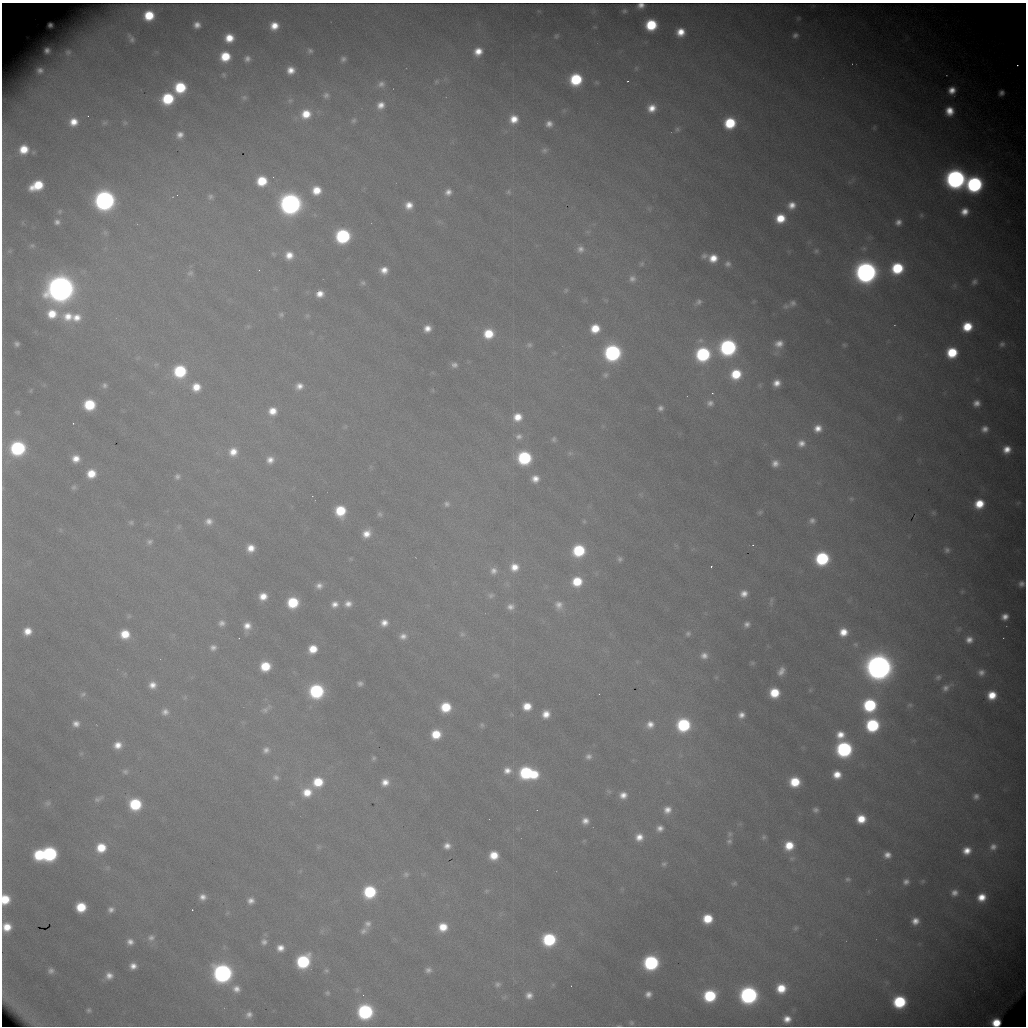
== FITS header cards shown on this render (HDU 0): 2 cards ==
NAXIS1  =                 1024 /fastest changing axis
NAXIS2  =                 1024 /next to fastest changing axis

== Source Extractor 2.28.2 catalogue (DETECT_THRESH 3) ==
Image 1024 x 1024 px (HDU 0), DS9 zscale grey, 1 PNG px = 1 image px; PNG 1028 x 1028 px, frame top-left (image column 1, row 1024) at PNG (2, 3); no overlay
Background 11300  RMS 100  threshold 310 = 3 sigma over >= 5 px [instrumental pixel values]
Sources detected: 342; all 342 listed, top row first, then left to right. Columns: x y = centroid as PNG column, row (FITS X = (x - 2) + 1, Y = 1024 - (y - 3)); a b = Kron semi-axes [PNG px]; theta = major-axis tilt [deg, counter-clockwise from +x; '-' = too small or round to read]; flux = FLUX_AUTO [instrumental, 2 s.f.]
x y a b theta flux
641 5 6 5 - 4.2e+04
624 11 5 5 - 1.4e+04
149 15 8 8 - 2.5e+05
798 18 5 4 - 8.1e+03
50 25 6 5 - 3.6e+04
197 25 9 9 - 6.1e+04
651 25 9 8 - 3.8e+05
274 26 9 9 - 1.1e+05
681 32 8 8 - 1.2e+05
795 35 7 6 - 2.6e+04
556 36 7 6 - 1.5e+04
229 38 9 8 - 1.4e+05
132 39 5 4 - 1.4e+04
47 50 12 12 - 8.2e+04
310 51 7 7 - 2.2e+04
478 51 9 8 - 1.1e+05
68 52 14 13 - 9.2e+04
225 56 9 9 - 2.4e+05
247 59 7 7 - 3.4e+04
343 59 6 6 - 2.5e+04
1017 65 2 2 - 1.0e+04
636 68 6 6 - 1.3e+04
40 70 14 12 -3 8.5e+04
291 70 7 7 - 7.6e+04
224 75 7 6 - 1.4e+04
576 79 9 9 - 5.0e+05
436 81 7 5 38 1.3e+04
628 81 3 2 - 5.6e+03
381 84 10 9 - 3.8e+04
180 87 9 9 - 3.8e+05
952 90 8 7 - 8.6e+04
1001 93 8 7 - 4.3e+04
326 95 9 8 - 2.8e+04
244 97 8 7 - 2.0e+04
168 99 9 8 - 4.5e+05
290 100 8 6 47 1.7e+04
381 105 10 8 47 6.8e+04
652 108 10 10 - 1.1e+05
949 111 9 8 - 1.2e+05
306 114 11 10 - 1.6e+05
514 119 10 9 - 1.2e+05
354 120 8 6 61 1.8e+04
74 122 9 8 - 1.0e+05
105 123 9 8 - 2.4e+04
125 123 8 7 - 1.9e+04
730 123 10 9 - 4.1e+05
549 124 8 7 - 4.9e+04
874 127 7 4 71 9.1e+03
677 129 9 9 - 3.1e+04
180 135 7 7 - 4.7e+04
24 149 8 7 - 1.4e+05
544 150 9 8 - 2.5e+04
955 179 12 11 - 3.3e+06
262 181 9 8 - 2.6e+05
974 184 11 10 - 1.7e+06
37 185 12 8 24 2.7e+05
316 190 9 9 - 1.4e+05
448 192 9 8 - 5.0e+04
508 192 7 6 - 1.5e+04
177 195 2 2 - 2.9e+03
210 197 8 7 - 2.2e+04
105 200 11 11 - 3.1e+06
290 204 12 12 - 3.6e+06
409 205 9 8 - 8.4e+04
792 205 10 8 28 7.6e+04
649 209 6 5 - 1.4e+04
60 211 7 6 - 1.4e+04
964 212 10 9 - 9.8e+04
921 215 7 6 - 1.5e+04
780 218 10 9 - 1.9e+05
57 222 7 6 - 2.9e+04
898 222 8 7 - 4.4e+04
105 232 9 6 -64 1.8e+04
588 232 7 4 -18 1.3e+04
343 236 10 9 - 1.0e+06
32 246 8 7 - 1.9e+04
580 249 10 10 - 4.5e+04
9 251 8 5 26 1.6e+04
816 251 7 6 - 1.7e+04
273 254 7 5 -22 1.2e+04
289 255 10 10 - 9.6e+04
704 256 9 7 26 2.6e+04
713 258 10 9 - 1.2e+05
642 264 8 6 45 1.8e+04
728 264 9 9 - 3.8e+04
897 268 10 9 - 4.7e+05
259 270 3 3 - 3.8e+03
384 270 9 8 - 7.6e+04
866 272 12 12 - 4.0e+06
190 273 9 7 38 2.4e+04
632 279 9 9 - 3.8e+04
974 282 9 8 - 3.4e+04
363 283 8 7 - 2.1e+04
954 285 8 5 -73 1.8e+04
60 289 15 15 - 6.2e+06
566 290 7 5 59 1.1e+04
320 294 9 7 6 7.5e+04
698 302 8 6 44 2.6e+04
792 303 11 9 35 3.8e+04
786 306 11 9 9 3.4e+04
52 314 13 11 -7 1.9e+05
281 314 7 6 - 1.8e+04
68 316 15 14 - 1.7e+05
307 316 7 6 - 1.5e+04
76 317 12 11 - 1.1e+05
248 326 6 4 -18 9.8e+03
967 327 8 8 - 2.3e+05
427 328 7 6 - 6.3e+04
595 328 8 8 - 1.7e+05
488 334 9 9 - 2.2e+05
17 344 5 5 - 2.4e+04
779 344 12 11 - 8.1e+04
1002 344 9 8 - 3.0e+04
529 345 9 8 - 2.5e+04
844 345 7 5 11 1.2e+04
728 347 10 10 - 1.7e+06
612 353 10 10 - 1.7e+06
952 353 8 8 - 3.1e+05
703 354 10 10 - 9.8e+05
454 365 7 6 - 2.9e+04
180 371 10 10 - 5.6e+05
736 374 10 10 - 2.8e+05
605 375 8 8 - 2.3e+04
777 383 7 6 - 6.9e+04
104 385 7 7 - 2.1e+04
299 386 9 7 15 5.7e+04
196 387 10 10 - 1.3e+05
31 390 7 3 69 8.6e+03
712 393 3 3 - 6.2e+03
710 403 9 9 - 3.6e+04
977 403 7 7 - 5.4e+04
89 405 9 8 - 3.6e+05
660 408 7 6 - 2.8e+04
273 411 9 9 - 1.0e+05
17 412 6 5 - 1.5e+04
517 417 10 9 - 1.2e+05
899 418 8 6 14 1.8e+04
73 423 3 2 - 1.0e+04
818 428 8 7 - 7.5e+04
985 429 9 8 - 5.2e+04
519 437 10 9 - 4.0e+04
554 439 7 6 - 1.6e+04
801 443 9 8 - 5.5e+04
18 448 10 9 - 1.1e+06
1007 449 8 8 - 9.5e+04
233 452 11 11 - 1.1e+05
570 453 7 5 -44 1.5e+04
524 458 10 9 - 7.6e+05
76 459 8 7 - 8.3e+04
270 460 9 9 - 6.1e+04
775 463 7 7 - 4.9e+04
91 474 9 8 - 1.5e+05
177 476 7 7 - 2.4e+04
535 479 9 8 - 7.0e+04
74 487 7 6 - 1.8e+04
3 488 6 4 90 8.9e+03
851 499 7 6 - 1.4e+04
1018 503 8 5 30 1.4e+04
447 504 8 8 - 2.8e+04
979 504 9 8 - 1.9e+05
340 511 10 9 - 2.9e+05
760 512 6 5 - 1.3e+04
934 513 7 6 - 1.4e+04
380 514 8 6 -44 1.9e+04
209 521 10 9 - 5.2e+04
584 521 6 5 - 1.2e+04
812 521 8 7 - 3.1e+04
131 522 7 6 - 1.6e+04
179 527 7 4 89 1.3e+04
60 530 7 4 -89 1.0e+04
366 534 10 9 - 9.3e+04
149 542 9 8 - 2.9e+04
753 545 4 4 - 5.1e+03
251 548 8 7 - 8.9e+04
947 550 9 7 -43 2.7e+04
579 551 10 9 - 5.0e+05
822 558 10 9 - 7.7e+05
620 559 7 6 - 2.0e+04
711 566 3 2 - 7.1e+03
514 567 11 10 - 1.1e+05
493 571 10 10 - 5.1e+04
577 581 10 9 - 2.3e+05
1021 584 10 9 - 4.6e+04
319 586 8 8 - 4.6e+04
962 592 6 5 - 1.2e+04
744 594 9 8 - 6.4e+04
491 595 10 8 13 3.1e+04
263 596 8 7 - 9.4e+04
771 601 15 5 83 2.3e+04
293 602 9 9 - 3.6e+05
335 604 9 9 - 5.7e+04
348 604 10 9 - 5.9e+04
559 605 12 10 -61 6.2e+04
510 607 10 9 - 5.0e+04
129 616 6 6 - 1.3e+04
1005 617 8 7 - 6.0e+04
222 623 9 8 - 3.7e+04
384 623 8 8 - 6.3e+04
747 624 7 7 - 3.3e+04
247 626 10 8 78 7.7e+04
959 629 9 5 20 1.7e+04
27 631 8 8 - 9.9e+04
843 632 10 9 - 1.2e+05
125 634 9 8 - 1.7e+05
462 634 9 9 - 2.9e+04
688 634 8 7 - 2.1e+04
403 636 10 8 5 4.8e+04
969 640 9 9 - 6.4e+04
855 644 9 7 -25 2.4e+04
213 647 8 7 - 3.5e+04
313 649 8 7 - 1.4e+05
704 655 10 9 - 5.2e+04
752 663 7 5 14 1.3e+04
265 666 8 8 - 2.3e+05
879 667 15 14 - 6.0e+06
781 671 11 8 57 5.7e+04
981 672 11 10 - 5.5e+04
496 675 10 6 -7 2.1e+04
938 677 8 7 - 2.2e+04
360 683 5 5 - 2.3e+04
152 685 9 9 - 6.9e+04
946 688 14 8 35 4.7e+04
810 690 6 5 - 1.1e+04
316 691 10 9 - 9.0e+05
774 693 8 8 - 2.3e+05
83 694 9 6 34 2.0e+04
992 695 9 8 - 1.6e+05
185 697 6 6 - 1.3e+04
870 705 10 10 - 6.9e+05
910 705 7 5 1 1.5e+04
527 706 8 7 - 1.3e+05
446 707 8 8 - 2.6e+05
266 709 19 7 39 4.5e+04
165 712 10 9 - 4.7e+04
546 714 8 8 - 8.8e+04
741 715 8 7 - 5.0e+04
76 724 8 7 - 4.7e+04
650 724 9 8 - 6.0e+04
482 725 7 6 - 1.6e+04
683 725 9 9 - 7.0e+05
872 725 10 9 - 7.5e+05
436 734 8 8 - 2.0e+05
840 735 9 9 - 9.7e+04
118 745 9 8 - 8.3e+04
844 749 10 10 - 1.4e+06
266 750 10 9 - 4.7e+04
81 753 6 4 1 1.0e+04
588 756 9 8 - 3.6e+04
373 758 6 5 - 1.5e+04
507 770 11 10 - 7.4e+04
125 772 9 7 -24 2.6e+04
526 773 11 10 - 6.8e+05
534 774 9 7 -12 2.0e+05
837 775 8 8 - 1.1e+05
276 777 11 9 -29 4.2e+04
318 782 11 10 - 2.5e+05
385 782 9 8 - 7.6e+04
795 782 9 8 - 2.6e+05
609 791 8 6 -39 1.6e+04
307 792 12 11 - 1.6e+05
623 795 9 8 - 6.5e+04
976 796 8 7 - 3.4e+04
98 799 15 7 25 3.8e+04
48 803 11 8 31 2.8e+04
135 804 9 9 - 4.8e+05
667 810 9 8 - 6.6e+04
815 810 7 6 - 2.5e+04
861 819 8 8 - 1.6e+05
585 821 8 8 - 5.6e+04
660 828 8 7 - 4.5e+04
729 834 8 7 - 2.1e+04
639 837 10 9 - 8.5e+04
764 837 7 7 - 1.8e+04
584 841 6 3 19 7.9e+03
729 841 8 7 - 2.3e+04
447 846 7 6 - 4.9e+04
789 846 10 9 - 1.8e+05
318 847 7 6 - 1.5e+04
993 847 10 9 - 4.6e+04
101 848 10 10 - 2.1e+05
967 851 9 8 - 9.5e+04
50 854 10 9 - 1.1e+06
39 855 9 9 - 4.2e+05
494 855 8 8 - 1.5e+05
887 855 8 8 - 5.7e+04
792 858 8 6 23 2.0e+04
664 864 7 6 - 1.8e+04
108 868 8 6 0 1.9e+04
406 874 9 8 - 2.5e+04
848 879 8 6 -2 1.8e+04
923 881 7 5 32 1.3e+04
906 882 8 8 - 3.9e+04
734 883 8 6 16 1.8e+04
486 891 7 5 16 1.5e+04
370 892 10 9 - 5.6e+05
954 893 10 9 - 5.6e+04
203 897 7 6 - 4.6e+04
981 897 10 9 - 1.4e+05
5 899 9 8 - 2.2e+05
251 901 7 7 - 4.5e+04
81 907 8 8 - 2.4e+05
111 910 9 8 - 3.9e+04
192 910 2 2 - 4.0e+03
227 913 6 4 44 1.1e+04
708 919 8 8 - 2.2e+05
915 921 8 7 - 6.6e+04
368 924 11 9 70 4.1e+04
7 927 9 9 - 1.5e+05
443 927 10 9 - 1.6e+05
795 928 8 5 41 1.5e+04
363 931 11 7 29 3.4e+04
151 938 10 9 - 3.9e+04
549 939 10 9 - 6.7e+05
130 942 8 8 - 4.6e+04
264 942 9 9 - 3.9e+04
280 948 9 8 - 7.1e+04
303 961 10 9 - 7.4e+05
651 963 10 9 - 1.2e+06
133 966 7 7 - 5.8e+04
326 970 7 6 - 1.8e+04
428 970 7 7 - 3.1e+04
51 971 7 6 - 3.2e+04
222 973 11 11 - 2.6e+06
109 976 10 9 - 6.8e+04
497 984 8 7 - 2.6e+04
781 988 9 9 - 1.9e+05
236 989 11 9 -25 6.4e+04
327 993 7 6 - 1.7e+04
648 994 7 7 - 4.4e+04
363 995 4 3 - 6.7e+03
529 995 9 9 - 5.6e+04
749 995 10 10 - 2.2e+06
710 996 9 8 - 5.8e+05
504 997 8 4 37 1.4e+04
899 1002 9 9 - 6.8e+05
89 1010 7 6 - 1.9e+04
365 1012 10 10 - 1.2e+06
249 1015 9 8 - 4.3e+04
787 1019 8 7 - 7.6e+04
996 1022 8 7 - 2.0e+05
631 1023 7 6 - 1.7e+04
619 1026 6 3 0 7.7e+03
At the frame edge (FLAGS 8, measured only in part): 7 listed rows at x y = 641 5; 3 488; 1021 584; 5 899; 7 927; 996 1022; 619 1026